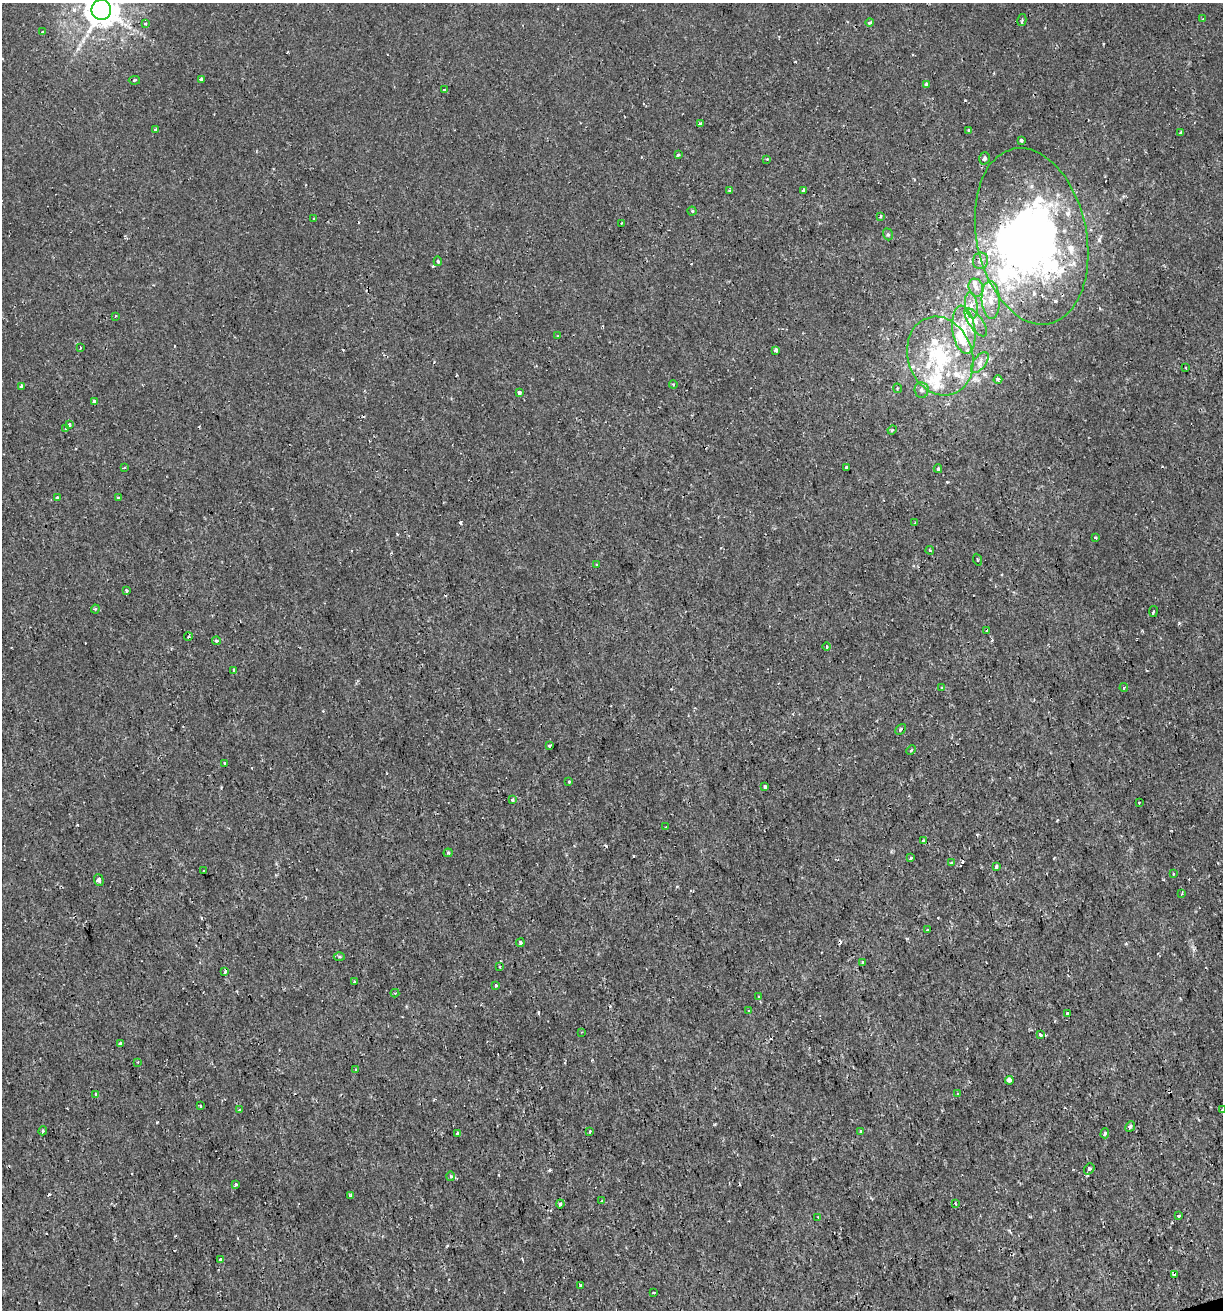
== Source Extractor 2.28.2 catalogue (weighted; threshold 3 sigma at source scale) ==
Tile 6 of 4 x 4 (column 2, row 2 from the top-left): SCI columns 1274-2494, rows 2618-3925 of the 5039 x 5234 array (HDU 1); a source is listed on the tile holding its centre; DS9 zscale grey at full resolution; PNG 1225 x 1312 px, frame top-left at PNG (2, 3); each listed source drawn as its Kron ellipse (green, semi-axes under 4 px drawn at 4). Shown black and unused: <1% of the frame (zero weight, under 2 of 3 exposures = <1% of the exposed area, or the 3 px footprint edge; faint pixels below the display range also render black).
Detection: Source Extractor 2.28.2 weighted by HDU 2 'WHT'; one run over the whole footprint, this tile lists its part. Background 6.39e-04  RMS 0.0011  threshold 0.00512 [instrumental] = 3 sigma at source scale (4.5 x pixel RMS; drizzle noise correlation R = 1.50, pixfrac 1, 0.0396/0.0396 arcsec/px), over >= 5 px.
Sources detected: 168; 2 inside a brighter object's white glare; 14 cosmic-ray / hot-pixel residue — neither listed nor drawn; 22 inside a brighter listed object's ellipse — not listed separately; the other 130 listed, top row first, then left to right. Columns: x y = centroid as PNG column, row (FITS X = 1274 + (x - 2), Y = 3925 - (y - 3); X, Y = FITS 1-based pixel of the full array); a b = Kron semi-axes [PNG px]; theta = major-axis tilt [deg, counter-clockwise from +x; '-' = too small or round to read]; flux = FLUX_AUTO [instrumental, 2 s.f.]
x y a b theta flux
101 10 10 9 - 250
1203 19 3 3 - 0.085
1022 20 6 3 76 0.21
870 22 4 4 - 0.21
146 24 4 3 - 0.13
42 32 3 3 - 0.13
201 79 4 3 - 0.22
134 80 6 2 5 0.11
926 84 4 4 - 0.26
444 89 3 3 - 0.42
700 124 4 3 - 0.31
156 129 3 3 - 0.35
969 130 4 3 - 0.14
1181 132 3 3 - 0.16
1021 140 3 3 - 0.25
678 155 3 3 - 0.26
984 158 6 5 - 0.29
767 159 3 3 - 0.082
803 190 4 3 - 0.41
730 191 3 3 - 0.49
692 211 4 4 - 0.16
881 216 4 3 - 0.17
313 218 3 2 - 0.11
621 223 2 2 - 0.15
888 234 6 5 - 0.2
1031 236 89 55 -78 60
438 261 5 4 - 0.16
980 261 8 7 - 0.59
976 288 9 7 -70 0.58
991 300 19 9 -87 1.5
971 305 13 6 -82 0.77
115 316 4 3 - 0.11
976 322 16 7 -54 0.79
964 330 24 11 -82 2.3
558 336 3 2 - 0.15
80 348 3 2 - 0.099
776 350 4 3 - 0.98
940 356 40 32 -71 10
980 362 12 6 53 0.59
1186 368 3 2 - 0.066
998 379 4 3 - 0.44
673 384 4 3 - 0.14
22 386 4 3 - 0.47
897 388 5 3 - 0.097
921 390 8 7 - 0.41
519 393 3 3 - 0.44
94 401 4 3 - 0.7
70 424 3 3 - 0.37
66 429 3 3 - 0.16
892 430 5 3 - 0.11
847 467 3 3 - 0.46
124 468 3 2 - 0.12
938 469 4 3 - 0.15
57 497 3 3 - 0.17
118 498 3 3 - 0.48
915 523 3 3 - 0.18
1095 537 3 2 - 0.15
930 550 4 3 - 0.19
977 560 6 2 -69 0.096
597 564 4 3 - 0.15
126 590 3 3 - 0.43
95 609 4 4 - 0.15
1153 611 5 3 - 0.15
987 630 3 2 - 0.2
188 637 4 3 - 0.11
216 641 4 3 - 0.24
826 647 4 4 - 0.19
234 670 4 3 - 0.34
942 687 3 3 - 0.13
1124 687 4 3 - 0.19
900 729 6 4 46 0.22
550 745 3 3 - 0.21
911 750 5 3 - 0.13
224 763 4 3 - 0.25
569 782 4 3 - 0.11
765 787 3 3 - 0.37
512 799 3 3 - 0.26
1139 802 2 2 - 0.13
666 827 3 2 - 0.099
923 841 3 3 - 0.4
448 853 4 4 - 0.18
911 858 3 3 - 0.26
951 863 3 3 - 0.18
996 866 3 3 - 0.29
204 871 3 3 - 0.21
1173 874 3 2 - 0.12
99 880 6 4 -72 0.36
1182 893 3 3 - 0.12
927 930 3 3 - 0.19
520 943 4 3 - 0.25
339 957 5 3 - 0.16
863 962 4 3 - 0.2
500 967 3 2 - 0.096
225 972 4 3 - 0.43
355 982 3 3 - 0.18
495 986 3 3 - 0.39
395 993 4 4 - 0.16
759 997 4 2 - 0.093
749 1011 3 2 - 0.23
1067 1013 3 3 - 0.52
582 1032 3 2 - 0.09
1040 1035 3 3 - 0.43
121 1043 4 4 - 1
138 1062 3 2 - 0.078
356 1070 3 3 - 0.38
1009 1080 4 3 - 0.96
95 1094 3 3 - 0.22
958 1094 3 3 - 0.12
200 1106 3 2 - 0.11
1222 1109 3 3 - 0.14
239 1110 3 2 - 0.2
1130 1126 5 4 - 0.26
43 1131 4 3 - 0.15
861 1131 3 3 - 0.19
590 1132 3 3 - 0.17
1105 1133 5 3 - 0.17
457 1134 3 3 - 0.49
1089 1169 6 4 52 0.43
451 1176 5 3 - 0.14
235 1185 3 3 - 0.31
351 1196 3 3 - 0.31
602 1201 3 2 - 0.11
955 1203 3 2 - 0.11
560 1204 4 4 - 0.56
1179 1216 3 3 - 0.45
818 1217 3 2 - 0.12
220 1259 3 3 - 0.66
1174 1274 3 2 - 0.18
580 1285 3 2 - 0.13
653 1293 3 2 - 0.13
Overlapping masked pixels (flux is a lower limit): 2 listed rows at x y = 1031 236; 940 356
Isophote crosses this tile's border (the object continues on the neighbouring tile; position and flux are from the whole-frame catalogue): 2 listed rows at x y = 101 10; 1222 1109
Unlisted compact peaks at least as high as the median listed source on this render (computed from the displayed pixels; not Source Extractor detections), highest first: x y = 157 1122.